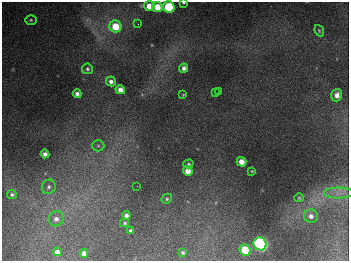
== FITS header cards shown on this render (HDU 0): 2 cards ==
NAXIS1  =                  347
NAXIS2  =                  259

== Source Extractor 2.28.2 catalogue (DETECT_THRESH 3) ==
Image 347 x 259 px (HDU 0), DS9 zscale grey, 1 PNG px = 1 image px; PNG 351 x 263 px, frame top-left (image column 1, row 259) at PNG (2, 2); each listed source drawn as its Kron ellipse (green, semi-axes under 4 px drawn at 4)
Background 677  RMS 50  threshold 151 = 3 sigma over >= 5 px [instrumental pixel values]
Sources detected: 39; all 39 listed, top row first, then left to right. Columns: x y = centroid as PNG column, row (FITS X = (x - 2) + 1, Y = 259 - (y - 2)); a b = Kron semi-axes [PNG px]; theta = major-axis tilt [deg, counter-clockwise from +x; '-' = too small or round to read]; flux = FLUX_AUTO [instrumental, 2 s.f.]
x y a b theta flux
183 3 3 2 - 4.7e+03
149 6 5 5 - 4.1e+04
157 7 5 5 - 6.2e+04
169 7 6 5 - 2.6e+05
31 20 6 5 - 5.2e+03
138 24 3 2 - 2.5e+03
115 26 6 6 - 7.7e+04
319 31 6 4 -70 4.7e+03
184 68 4 4 - 1.3e+04
87 69 5 5 - 6.3e+03
111 81 5 5 - 1.3e+04
120 90 5 4 - 2.2e+04
215 92 2 2 - 7.5e+03
219 92 3 2 - 2.7e+03
77 94 4 4 - 1.3e+04
183 95 3 3 - 2.4e+03
337 95 6 5 - 2.1e+04
98 146 6 5 - 7.7e+03
45 154 4 4 - 1.4e+04
241 162 5 4 - 3.5e+04
188 164 5 4 - 5.5e+03
188 171 5 5 - 3.8e+04
252 171 3 2 - 2.9e+03
137 186 2 2 - 1.2e+03
49 187 7 6 - 1.1e+04
338 193 14 5 0 2.2e+04
12 194 5 4 - 6.4e+03
299 198 5 4 - 3.7e+03
167 199 5 4 - 5.0e+03
126 215 4 4 - 1.3e+04
311 216 7 6 - 1.5e+04
56 219 8 7 - 1.6e+04
124 223 4 3 - 4.7e+03
131 231 4 4 - 8.8e+03
260 244 6 6 - 1.0e+06
245 250 6 5 - 1.2e+05
57 252 4 4 - 1.6e+04
183 252 4 3 - 5.9e+03
84 253 4 4 - 1.9e+04
At the frame edge (FLAGS 8, measured only in part): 2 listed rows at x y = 183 3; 169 7